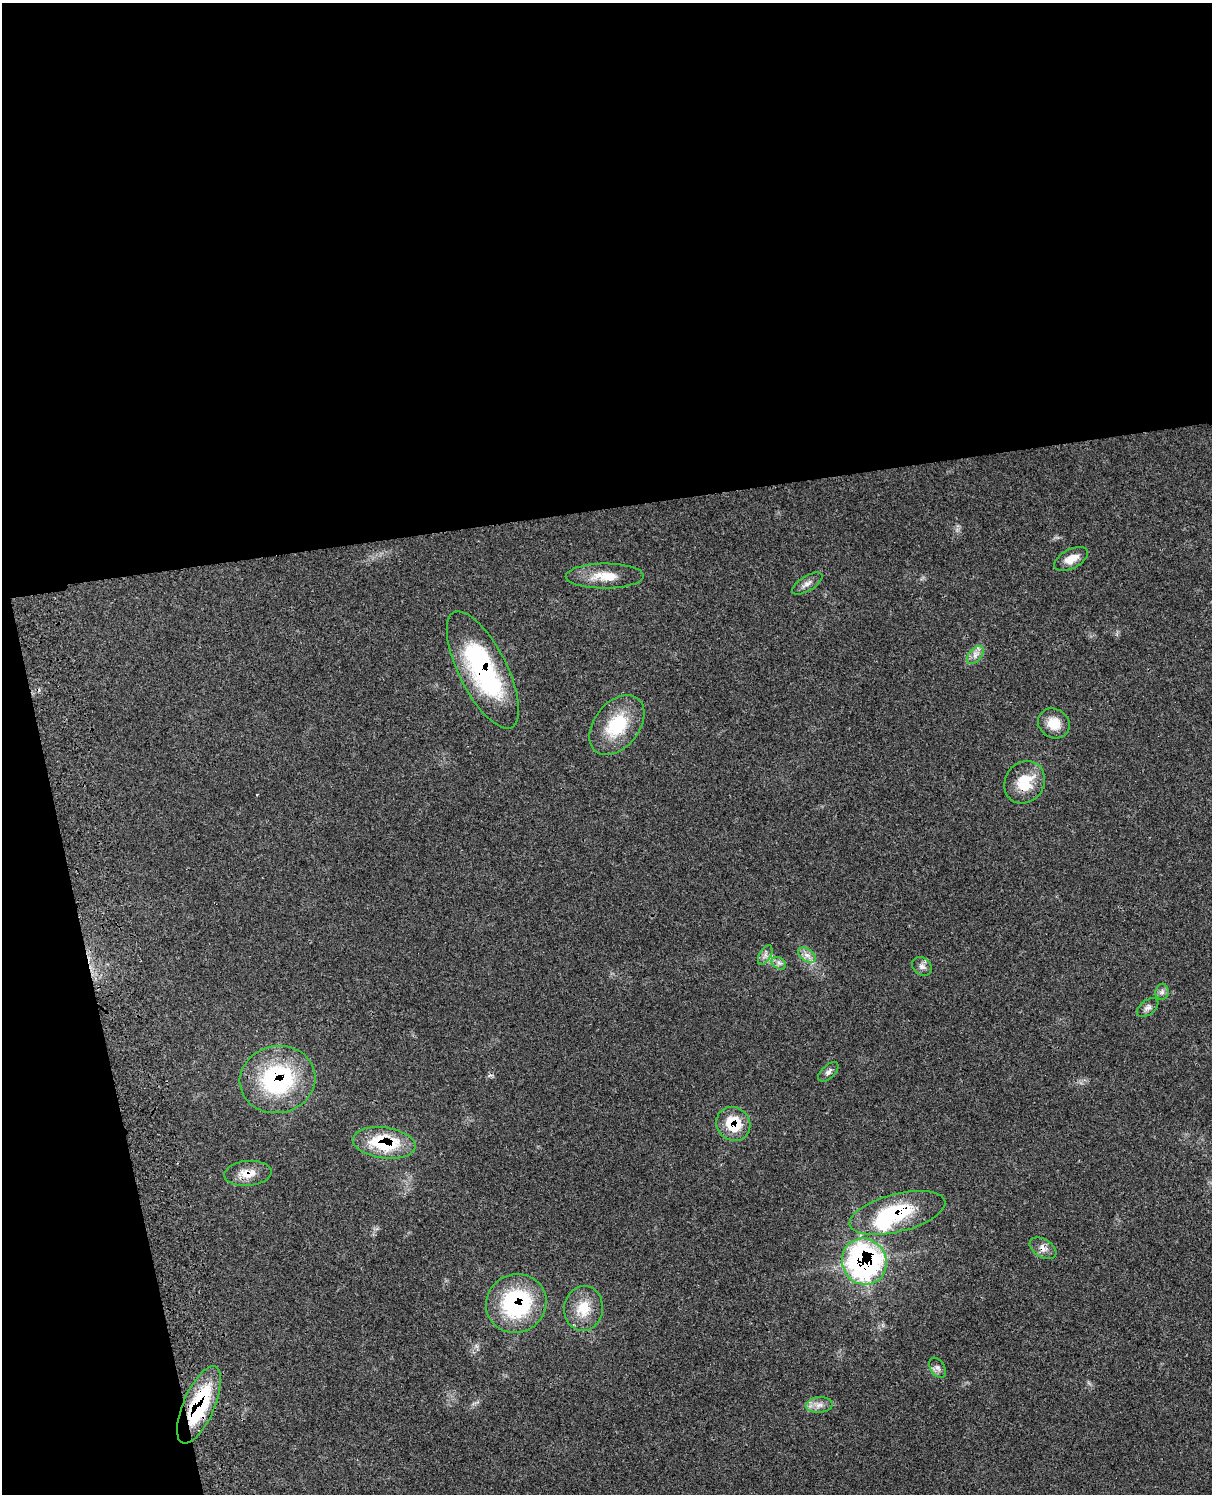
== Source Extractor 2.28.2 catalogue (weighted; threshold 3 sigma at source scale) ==
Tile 1 of 4 x 3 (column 1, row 1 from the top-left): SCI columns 124-1333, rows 3268-4759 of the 5077 x 4925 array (HDU 1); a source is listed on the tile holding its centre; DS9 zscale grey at full resolution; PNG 1214 x 1496 px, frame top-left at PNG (2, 3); each listed source drawn as its Kron ellipse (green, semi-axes under 4 px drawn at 4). Shown black and unused: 39% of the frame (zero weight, under 3 of 4 exposures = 6% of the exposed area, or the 3 px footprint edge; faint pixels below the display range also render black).
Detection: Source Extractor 2.28.2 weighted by HDU 2 'WHT'; one run over the whole footprint, this tile lists its part. Background 0.0987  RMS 0.0063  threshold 0.0285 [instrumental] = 3 sigma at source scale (4.5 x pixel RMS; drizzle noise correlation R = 1.50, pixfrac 1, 0.05/0.05 arcsec/px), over >= 5 px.
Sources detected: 28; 1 inside a brighter listed object's ellipse — not listed separately; the other 27 listed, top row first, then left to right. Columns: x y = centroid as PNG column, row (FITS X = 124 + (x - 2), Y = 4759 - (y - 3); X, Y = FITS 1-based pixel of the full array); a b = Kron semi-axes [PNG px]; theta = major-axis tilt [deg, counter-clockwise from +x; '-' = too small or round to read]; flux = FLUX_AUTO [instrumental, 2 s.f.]
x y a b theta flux
1071 559 18 9 28 7.9
605 576 39 12 0 14
807 584 17 7 32 3.6
975 655 10 6 49 3.3
483 670 64 24 -63 97
1054 723 16 14 -34 10
617 725 34 22 51 32
1025 782 22 19 56 19
765 955 11 5 61 2.6
807 955 10 6 -35 3.2
779 963 8 5 -31 2
922 966 10 8 -42 3.1
1162 992 8 6 88 2.1
1148 1008 12 7 37 2.5
828 1072 12 6 44 2.3
278 1079 38 33 10 76
733 1124 18 16 -46 21
384 1143 31 15 -8 38
248 1173 24 12 5 9.6
897 1213 49 19 14 48
1043 1248 14 9 -31 4.4
864 1262 23 22 - 170
516 1303 30 29 - 69
583 1308 22 19 84 16
938 1368 11 7 -57 2.6
199 1405 41 15 67 56
819 1405 13 8 6 4.3
Overlapping masked pixels (flux is a lower limit): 11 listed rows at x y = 483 670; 1025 782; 278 1079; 733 1124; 384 1143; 248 1173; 897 1213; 1043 1248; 864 1262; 516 1303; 199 1405